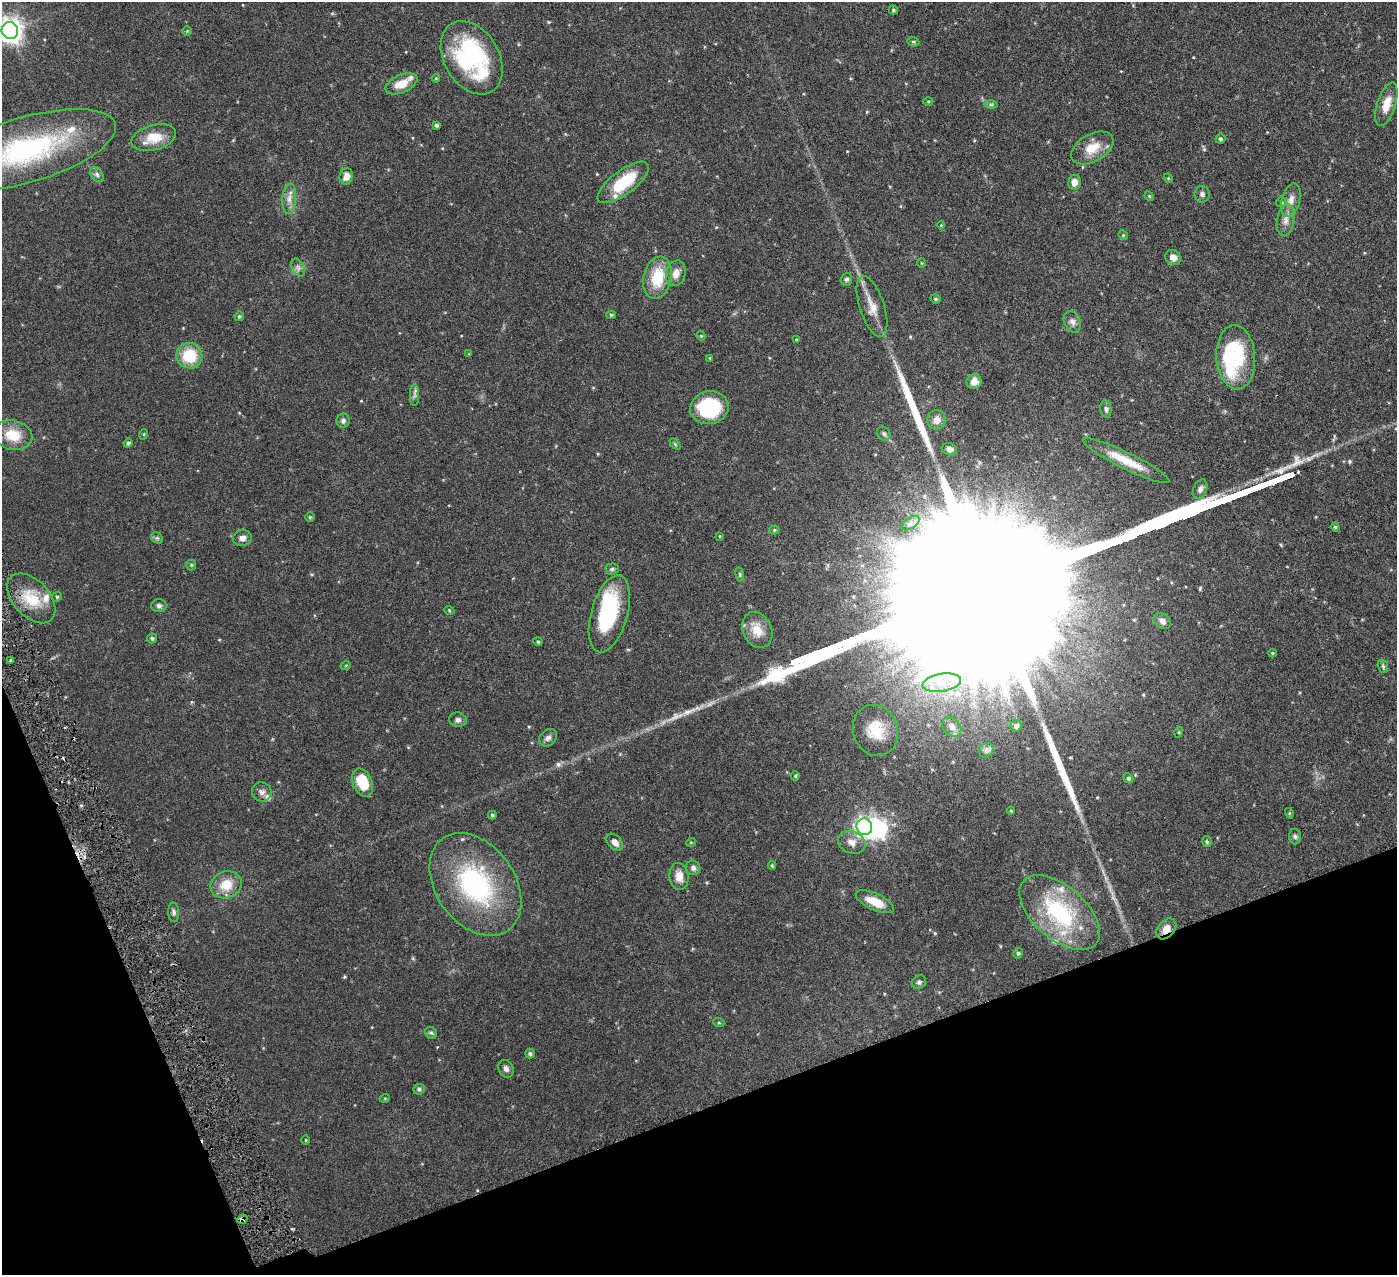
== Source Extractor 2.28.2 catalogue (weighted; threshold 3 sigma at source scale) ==
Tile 14 of 4 x 4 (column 2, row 4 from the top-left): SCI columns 1401-2795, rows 165-1437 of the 5591 x 5550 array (HDU 1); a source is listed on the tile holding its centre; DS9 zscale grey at full resolution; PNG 1399 x 1277 px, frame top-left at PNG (2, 2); each listed source drawn as its Kron ellipse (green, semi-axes under 4 px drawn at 4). Shown black and unused: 18% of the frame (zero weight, under 3 of 6 exposures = <1% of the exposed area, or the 3 px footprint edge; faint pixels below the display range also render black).
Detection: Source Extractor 2.28.2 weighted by HDU 2 'WHT'; one run over the whole footprint, this tile lists its part. Background 0.139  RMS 0.0046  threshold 0.0188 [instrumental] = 3 sigma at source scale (4.09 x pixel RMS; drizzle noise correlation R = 1.36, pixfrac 0.8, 0.05/0.05 arcsec/px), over >= 5 px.
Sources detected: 138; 6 inside a brighter object's white glare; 1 cosmic-ray / hot-pixel residue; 3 long thin detections or spike segments (spike, bleed or trail) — neither listed nor drawn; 6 inside a brighter listed object's ellipse — not listed separately; the other 122 listed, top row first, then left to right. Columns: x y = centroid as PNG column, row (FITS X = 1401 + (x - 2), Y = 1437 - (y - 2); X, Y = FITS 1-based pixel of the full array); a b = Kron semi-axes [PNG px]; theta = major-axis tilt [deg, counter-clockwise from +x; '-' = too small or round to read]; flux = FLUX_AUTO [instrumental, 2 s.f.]
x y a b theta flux
893 10 5 4 - 0.7
10 30 8 8 - 350
187 31 5 5 - 0.47
913 42 6 4 -20 0.62
472 58 39 27 -59 52
436 78 4 4 - 0.45
401 84 17 9 24 7.1
928 101 5 3 - 0.45
1386 104 22 9 72 6
991 105 6 4 1 0.74
436 125 4 4 - 0.99
154 138 23 12 16 9.3
1220 139 5 4 - 0.75
1092 148 23 13 29 7.9
27 150 92 32 16 76
97 174 8 5 -51 1.1
346 176 8 6 79 3
1168 178 5 3 - 0.4
623 182 30 12 37 18
1074 182 7 6 - 3.4
1202 194 8 7 - 1.3
1149 196 5 4 - 0.44
289 199 15 7 86 2.9
1291 200 17 9 74 4
1281 202 5 4 - 0.59
1286 220 16 8 79 3.2
941 225 4 3 - 0.34
1123 235 5 4 - 0.45
1173 257 8 7 - 3
921 263 5 3 - 0.35
298 268 9 6 -63 1.6
676 273 13 9 74 3.6
657 278 21 14 77 15
846 279 6 5 - 1.1
935 299 5 4 - 0.63
872 307 32 12 -72 6.6
611 315 4 4 - 0.64
239 316 5 4 - 0.68
1072 322 11 8 -63 2.1
701 336 5 4 - 0.43
797 339 4 3 - 0.46
469 354 4 3 - 0.32
189 356 13 12 - 14
1236 357 32 19 -86 24
710 358 4 3 - 0.39
974 382 7 7 - 3.3
415 395 11 4 -90 1.2
709 408 19 16 12 29
1106 409 9 5 -84 1.1
937 420 9 9 - 3
343 421 7 6 - 1.2
144 434 5 3 - 0.41
884 434 7 6 - 1
13 435 19 14 -13 9.7
128 443 4 4 - 1
675 444 6 4 -46 0.55
950 449 7 6 - 1.8
1126 461 48 8 -26 11
1200 489 10 6 65 1.8
310 517 5 5 - 0.52
910 523 10 5 34 1.7
1335 527 4 4 - 0.56
774 530 5 4 - 0.59
719 536 3 2 - 0.5
157 538 6 5 - 0.69
242 538 9 8 - 2.3
191 565 5 5 - 0.53
612 569 7 5 5 0.87
740 574 7 3 -81 0.51
57 597 5 4 - 0.56
31 598 29 18 -47 14
159 606 7 6 - 1.2
449 610 5 3 - 0.37
609 614 40 18 74 35
1162 621 9 7 -41 2.1
757 630 19 14 -66 7.1
152 638 5 5 - 0.94
538 642 4 4 - 0.53
1272 653 4 4 - 0.46
10 660 3 2 - 0.45
346 665 5 3 - 0.38
1383 666 6 5 - 0.76
942 683 19 9 9 7.7
458 720 9 7 -11 1.4
1016 726 6 5 - 1.6
952 727 11 8 -49 2.1
875 730 26 22 -71 13
1179 732 5 3 - 0.44
548 738 10 7 40 1.7
986 750 8 6 46 1.3
795 776 5 4 - 0.59
1128 778 5 4 - 0.83
362 783 15 9 -66 12
262 792 10 9 - 2.1
1011 811 4 4 - 0.46
1289 813 5 3 - 0.41
492 815 4 3 - 0.62
864 827 8 7 - 170
1295 836 8 6 -86 0.94
615 842 10 6 -46 2.5
691 842 5 3 - 0.33
852 842 14 11 -23 3.7
1207 842 5 4 - 0.71
772 865 4 4 - 0.49
693 868 7 7 - 1.3
679 876 14 9 -85 3.9
475 884 56 39 -54 61
226 885 16 13 22 8.7
875 902 20 8 -25 7.5
174 912 10 5 -86 1.1
1059 913 48 26 -41 44
1166 929 12 8 48 4
1018 953 5 4 - 0.76
919 982 7 6 - 0.99
719 1023 5 3 - 0.41
431 1033 6 5 - 0.78
530 1054 5 4 - 0.86
506 1069 9 7 -62 1.5
419 1089 6 5 - 0.93
385 1098 5 3 - 0.35
306 1140 4 3 - 0.35
242 1219 5 4 - 1.7
Overlapping masked pixels (flux is a lower limit): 2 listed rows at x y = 1166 929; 242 1219
Isophote crosses this tile's border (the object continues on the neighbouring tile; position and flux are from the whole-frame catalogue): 2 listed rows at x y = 10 30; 27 150